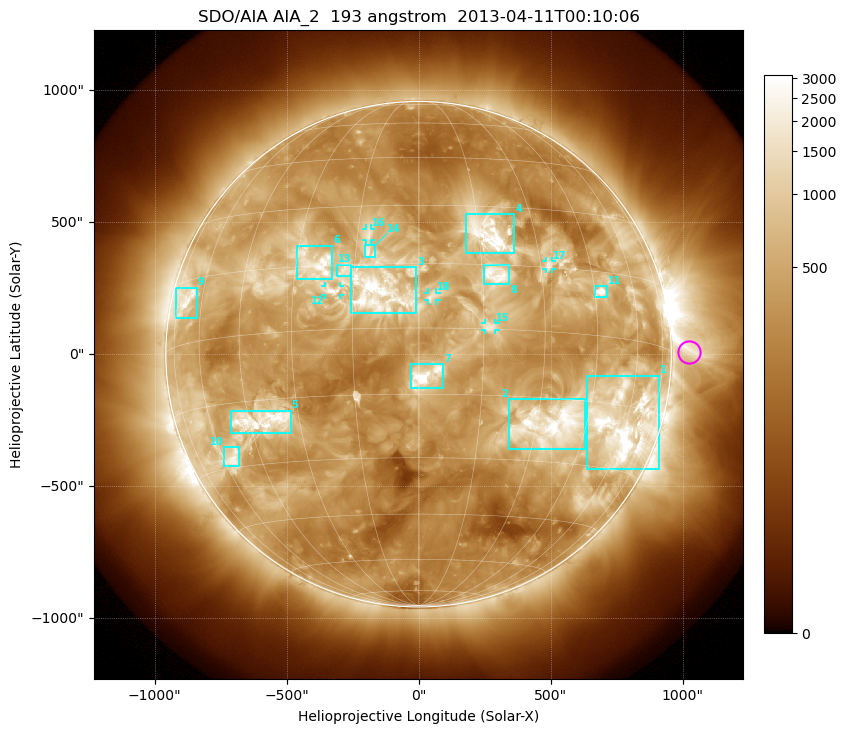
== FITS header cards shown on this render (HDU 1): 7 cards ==
TELESCOP= 'SDO/AIA'
INSTRUME= 'AIA_2'
WAVELNTH=                  193
WAVEUNIT= 'angstrom'
DATE-OBS= '2013-04-11T00:10:06.84'
CTYPE1  = 'HPLN-TAN'
CTYPE2  = 'HPLT-TAN'

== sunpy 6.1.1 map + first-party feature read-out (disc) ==
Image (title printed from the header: SDO/AIA AIA_2  193 angstrom  2013-04-11T00:10:06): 1024 x 1024 px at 2.4 arcsec/px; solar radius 958 arcsec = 399 px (full disc in frame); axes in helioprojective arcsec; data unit not stated in the header (colour bar unlabelled)
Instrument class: DISC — disc imager (sunpy class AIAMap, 193 A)
Bright regions (active regions / flare kernels): reference = the median radial profile (limb darkening/brightening removed); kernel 9 px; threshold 5 sigma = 1036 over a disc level ~370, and >= 1.15x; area >= 12 px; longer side >= 10 px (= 24 arcsec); searched inside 0.97 R_sun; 18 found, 18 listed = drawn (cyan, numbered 1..; 5 of them under ~33 arcsec drawn as corner ticks so the feature stays visible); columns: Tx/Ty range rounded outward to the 5 arcsec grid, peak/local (2 s.f.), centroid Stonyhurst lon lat
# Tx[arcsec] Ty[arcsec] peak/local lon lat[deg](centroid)
1 635..910 -435..-80 14 +60 -20
2 340..630 -360..-170 10 +34 -21
3 -255..-10 155..330 11 -9 +8
4 180..365 385..530 12 +17 +23
5 -710..-485 -300..-210 8.7 -41 -20
6 -460..-325 285..410 7.5 -24 +16
7 -30..95 -130..-35 8.8 +2 -11
8 245..345 265..335 6.7 +18 +13
9 -920..-840 135..255 6.9 -69 +10
10 -740..-680 -425..-350 7.3 -56 -28
11 670..715 215..260 13 +47 +10
12 -355..-295 225..260 5.9 -20 +9
13 -310..-255 295..340 4.2 -17 +14
14 -205..-160 365..415 4.7 -12 +18
15 250..290 90..120 5 +16 +0
16 -200..-180 435..475 4.5 -12 +22
17 480..505 325..355 5 +32 +16
18 35..70 205..235 4.4 +3 +7
Off-limb structures (1.02-1.3 R_sun): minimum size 162 px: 2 found; the strongest spans PA ~235..300 deg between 1.02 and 1.3 R_sun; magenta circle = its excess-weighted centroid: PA ~270 deg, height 1.07 R_sun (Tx ~1025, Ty ~10 arcsec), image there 4.1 x the reference